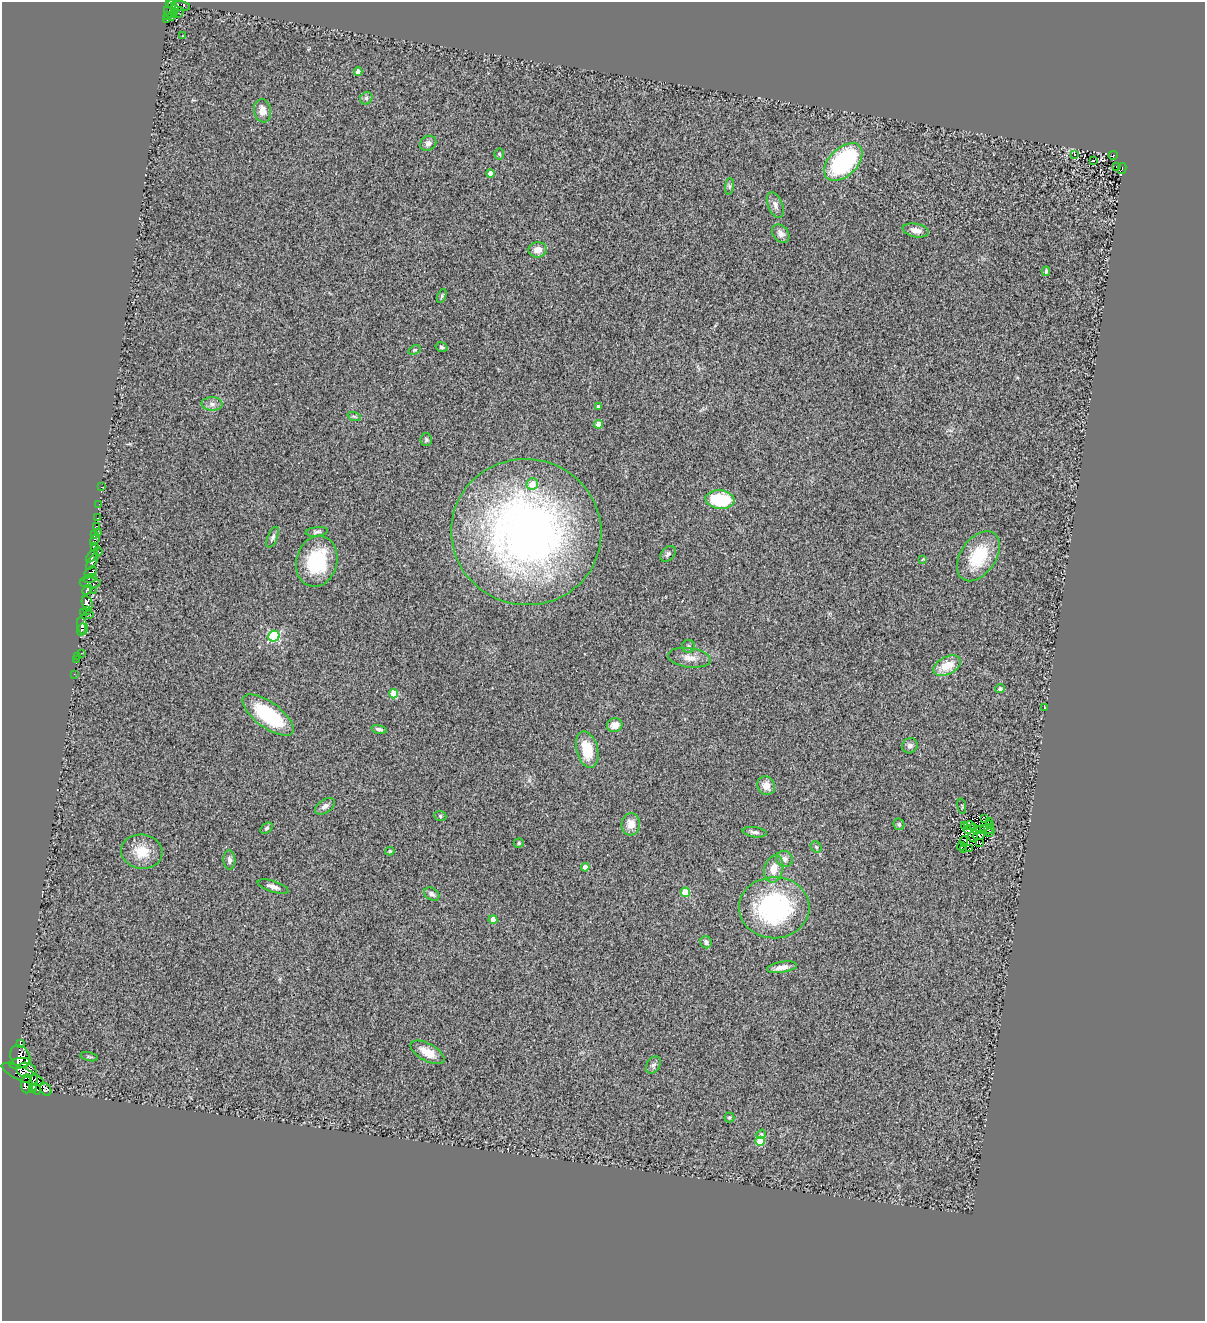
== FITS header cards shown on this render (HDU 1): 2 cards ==
NAXIS1  =                 1203
NAXIS2  =                 1319

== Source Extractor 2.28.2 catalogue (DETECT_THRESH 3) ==
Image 1203 x 1319 px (HDU 1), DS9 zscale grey, 1 PNG px = 1 image px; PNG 1207 x 1323 px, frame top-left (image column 1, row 1319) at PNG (2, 2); each listed source drawn as its Kron ellipse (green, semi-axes under 4 px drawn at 4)
Background 0.434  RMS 0.23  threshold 0.684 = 3 sigma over >= 5 px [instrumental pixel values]
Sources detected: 146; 6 with non-positive FLUX_AUTO (blend fragments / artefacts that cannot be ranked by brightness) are neither listed nor drawn; the other 140 listed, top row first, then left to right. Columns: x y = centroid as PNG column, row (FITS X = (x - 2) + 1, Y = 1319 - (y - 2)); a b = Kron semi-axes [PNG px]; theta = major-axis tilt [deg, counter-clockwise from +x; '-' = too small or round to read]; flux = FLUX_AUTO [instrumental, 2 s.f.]
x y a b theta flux
169 2 3 3 - 120
172 4 5 2 - 250
181 6 9 4 -6 360
175 9 4 3 - 24
169 12 6 2 -48 86
174 12 3 2 - 40
179 12 5 2 - 41
167 16 3 2 - 0.69
172 18 3 2 - 22
167 20 2 2 - 18
182 36 3 3 - 17
358 71 4 4 - 140
366 98 6 5 - 36
262 111 12 8 -81 140
428 143 8 7 - 64
499 154 5 5 - 19
1074 154 3 2 - 9
1113 155 5 3 - 120
1094 160 3 3 - 28
843 162 23 14 44 2100
1116 166 2 2 - 11
1122 168 5 3 - 250
490 174 4 4 - 120
729 186 8 4 82 33
775 205 14 7 -68 78
916 230 13 6 -11 130
781 233 10 7 -50 74
538 250 9 7 8 140
1046 271 5 3 - 22
442 296 7 4 66 21
441 347 6 4 -16 24
414 350 6 4 26 20
212 404 10 6 -1 72
598 407 4 3 - 42
354 416 7 4 -18 26
598 424 4 4 - 140
426 440 6 5 - 28
532 484 6 5 - 210
101 487 3 2 - 17
720 499 14 9 -6 910
99 504 2 2 - 15
98 518 3 2 - 30
96 526 3 2 - 150
317 532 11 4 6 41
526 532 75 73 -10 8900
99 533 3 2 - 46
94 534 4 3 - 180
273 537 11 5 66 43
95 539 6 3 56 230
94 546 4 3 - 620
98 551 4 2 - 230
668 554 9 6 48 40
92 556 8 4 50 920
978 556 28 17 55 670
923 559 3 2 - 11
317 561 26 20 76 900
92 562 9 4 56 1200
91 572 7 4 31 550
90 578 7 3 11 230
90 583 10 5 -1 230
87 590 6 3 44 440
93 590 2 2 - 17
87 603 7 5 -66 270
88 610 3 2 - 34
83 613 3 3 - 260
90 614 2 2 - 12
82 626 9 5 -75 1200
82 630 6 3 75 530
274 636 6 5 - 1600
689 646 6 6 - 36
81 653 3 2 - 45
78 656 3 2 - 51
689 658 21 9 -7 150
76 659 2 2 - 11
947 666 15 8 26 290
74 674 2 2 - 21
1000 689 5 4 - 28
394 694 4 4 - 430
1045 707 3 2 - 9.6
268 715 30 12 -36 1100
615 725 8 7 - 130
379 729 8 4 -12 40
910 746 8 7 - 58
587 750 18 10 -75 420
766 786 9 8 - 150
325 806 11 6 35 66
962 806 7 2 -79 13
440 816 6 5 - 26
985 819 4 2 - 18
990 821 3 2 - 26
631 824 11 9 84 150
899 824 6 5 - 32
989 825 4 3 - 11
964 826 4 2 - 15
970 826 5 2 - 10
973 827 2 2 - 5
267 828 7 4 40 26
987 829 7 2 -8 7.1
968 830 4 2 - 18
980 830 3 2 - 16
755 832 12 5 -8 51
990 832 3 2 - 9.3
978 836 6 3 10 10
973 837 5 2 - 17
964 841 4 2 - 3.6
519 843 5 4 - 23
980 843 2 2 - 16
962 846 4 2 - 5.9
816 847 6 5 - 25
963 849 2 2 - 13
970 849 4 2 - 5.1
390 851 4 3 - 20
142 852 21 17 -6 330
784 859 8 8 - 72
229 860 9 6 -88 57
585 867 4 4 - 160
774 869 14 9 78 170
273 887 16 5 -18 81
685 892 5 4 - 500
432 894 8 6 -32 51
774 908 35 30 1 2200
493 920 4 4 - 160
706 942 6 5 - 45
782 967 15 5 9 110
20 1044 3 3 - 160
427 1052 18 8 -28 210
20 1056 12 9 -58 2200
89 1057 9 3 -13 22
19 1063 10 5 11 1200
653 1065 9 6 58 44
26 1070 10 7 -8 1400
23 1074 23 6 -23 2600
33 1082 8 3 83 280
27 1084 9 5 87 2700
32 1089 3 2 - 150
36 1089 6 4 -60 430
46 1089 7 5 -58 2300
729 1117 5 5 - 26
761 1134 5 4 - 28
760 1141 4 4 - 460
At the frame edge (FLAGS 8, measured only in part): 1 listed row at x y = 169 2
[6 non-positive-flux detections neither listed nor drawn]